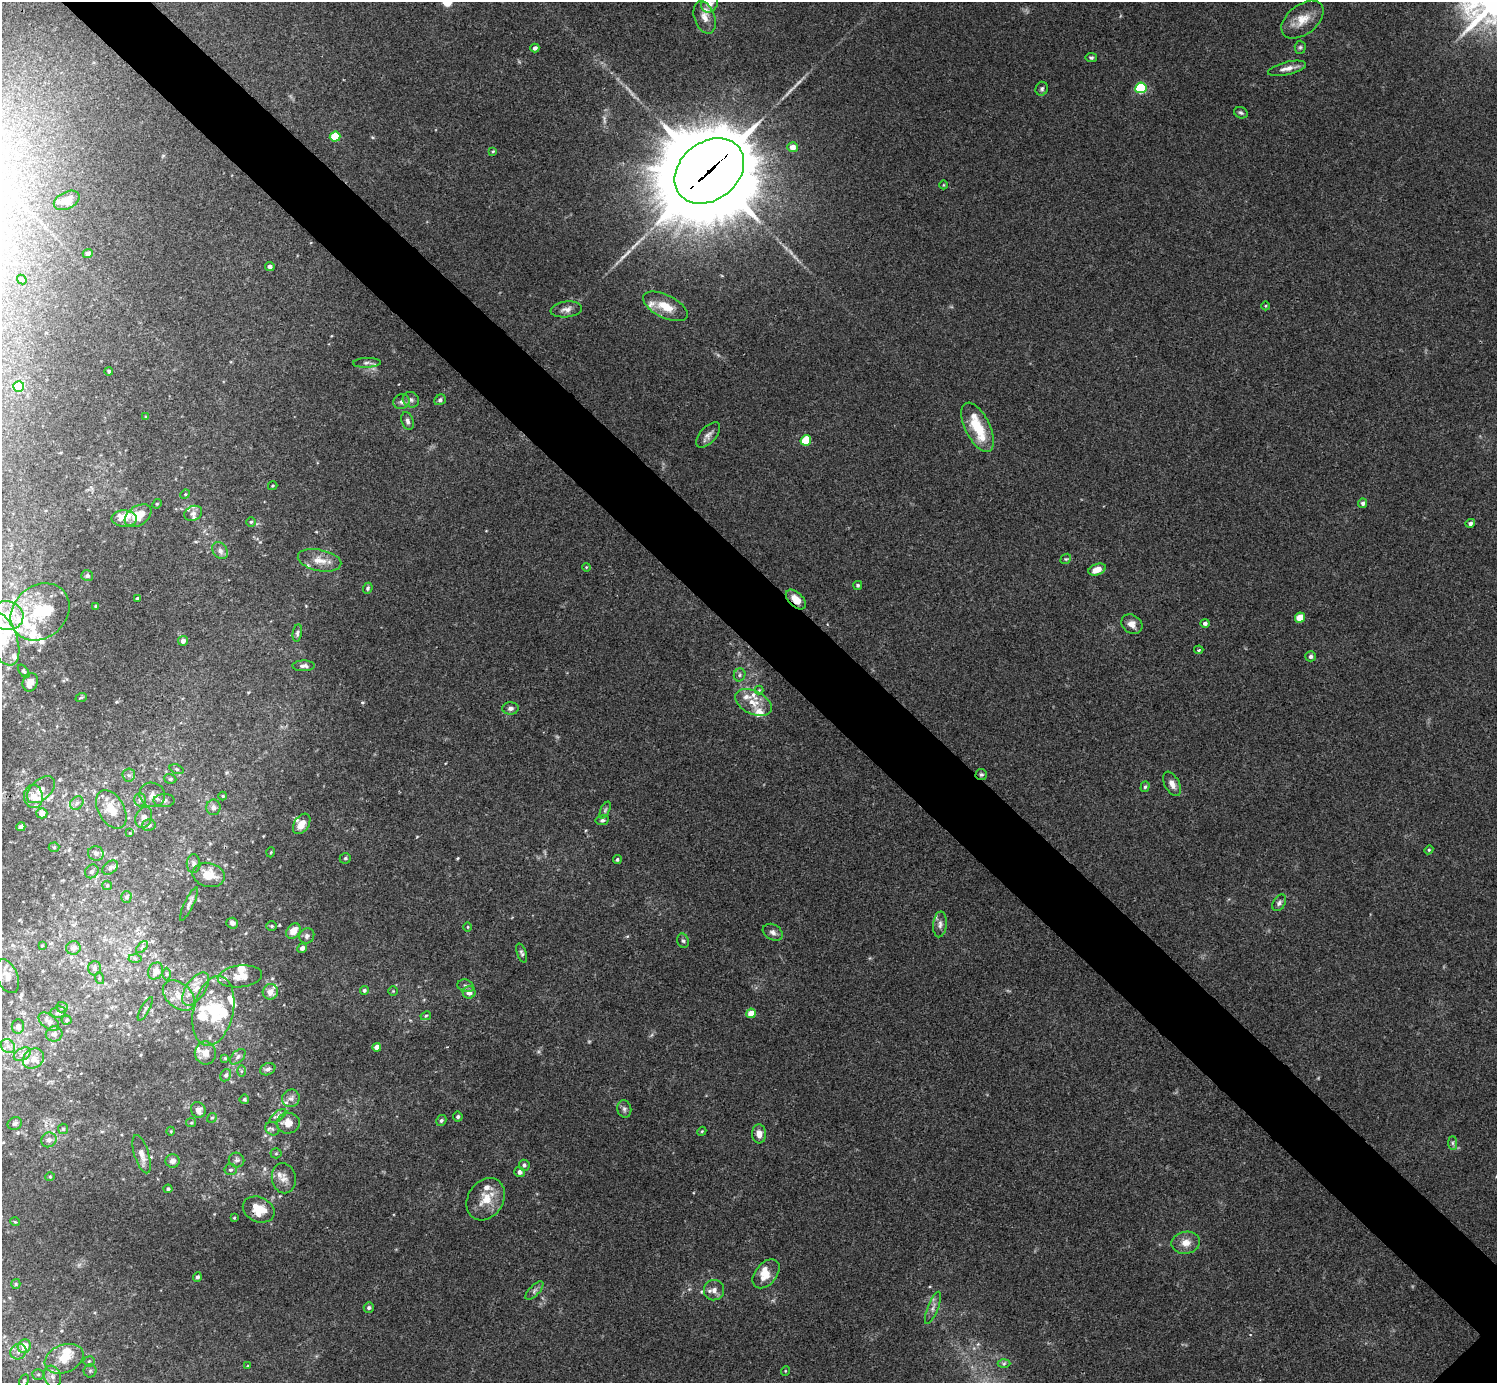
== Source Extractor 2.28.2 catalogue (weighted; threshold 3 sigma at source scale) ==
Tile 11 of 4 x 4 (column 3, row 3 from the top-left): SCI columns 2991-4485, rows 1542-2922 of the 5985 x 5985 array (HDU 1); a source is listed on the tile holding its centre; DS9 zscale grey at full resolution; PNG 1499 x 1385 px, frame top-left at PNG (2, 2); each listed source drawn as its Kron ellipse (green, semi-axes under 4 px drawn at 4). Shown black and unused: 6% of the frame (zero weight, under 3 of 4 exposures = <1% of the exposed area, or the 3 px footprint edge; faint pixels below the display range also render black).
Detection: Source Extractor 2.28.2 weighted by HDU 2 'WHT'; one run over the whole footprint, this tile lists its part. Background 0.0348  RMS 0.0047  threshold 0.0211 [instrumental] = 3 sigma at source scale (4.5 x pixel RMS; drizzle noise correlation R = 1.50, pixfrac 1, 0.05/0.05 arcsec/px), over >= 5 px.
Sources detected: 251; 3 inside a brighter object's white glare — neither listed nor drawn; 42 inside a brighter listed object's ellipse — not listed separately; the other 206 listed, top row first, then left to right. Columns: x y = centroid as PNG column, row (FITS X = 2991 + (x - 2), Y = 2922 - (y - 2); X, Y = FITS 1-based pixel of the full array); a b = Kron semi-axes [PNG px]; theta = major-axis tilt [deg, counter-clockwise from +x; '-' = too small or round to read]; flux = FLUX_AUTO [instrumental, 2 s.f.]
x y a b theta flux
709 4 9 8 - 3.4
705 17 17 10 -70 4.3
1302 20 24 15 38 8.1
1300 47 6 5 - 0.85
535 48 4 4 - 1.7
1091 58 6 4 -9 0.86
1287 68 19 6 13 3.4
1141 88 5 5 - 39
1042 89 7 6 - 1
1241 113 7 5 -23 0.91
335 137 5 5 - 16
793 147 5 5 - 4
493 151 4 4 - 0.48
709 171 38 29 38 8000
943 185 4 3 - 0.36
67 200 14 8 26 5.2
88 253 5 4 - 1.8
270 267 5 4 - 1.3
22 279 5 3 - 0.61
665 306 24 11 -26 9.2
1266 306 4 3 - 0.39
566 309 16 8 7 2.9
367 363 14 5 3 1.5
109 371 4 4 - 0.83
19 386 5 5 - 27
411 400 8 7 - 1.6
440 400 6 5 - 1.2
401 402 8 7 - 1.6
146 417 3 3 - 0.45
407 421 9 5 -73 1.5
978 427 27 12 -64 16
708 435 15 8 48 2.6
806 440 5 5 - 18
273 486 5 3 - 0.43
185 494 5 4 - 0.5
1363 503 5 4 - 1.1
157 504 5 4 - 0.56
193 513 9 7 22 1.8
138 516 15 9 34 9.3
124 519 13 8 -4 3.5
251 522 5 5 - 0.74
1470 523 5 4 - 1.2
220 551 9 7 -56 2.4
1066 559 6 4 41 0.58
319 560 22 10 -12 6.2
586 567 4 3 - 0.42
1097 570 9 5 20 4.9
87 576 6 5 - 1.3
858 585 4 4 - 0.83
368 588 6 4 67 0.94
137 598 3 2 - 0.5
796 599 12 7 -44 5.7
96 606 4 3 - 0.59
40 612 32 26 42 25
7 615 17 14 -12 12
1300 618 5 4 - 8.8
1205 623 4 4 - 1.4
1132 624 11 9 -36 3.5
297 633 9 4 80 0.98
2 638 29 15 -67 14
183 641 5 5 - 2.1
1199 650 4 3 - 0.65
1311 656 5 5 - 1.3
303 666 11 5 1 1.5
24 671 8 4 -51 0.87
740 675 6 5 - 1.1
30 682 9 7 69 3.9
759 690 4 4 - 0.44
81 698 6 3 20 0.45
753 702 20 11 -25 7
510 708 8 6 1 1.6
177 769 7 4 -20 0.84
129 775 6 6 - 1.4
981 775 6 5 - 0.89
170 779 6 4 -19 0.72
1172 784 13 7 -62 3.1
1145 787 5 4 - 0.83
41 790 17 10 44 4.4
152 795 13 12 - 3.6
33 796 12 9 -86 5.2
223 796 4 4 - 0.49
140 800 6 5 - 1.3
164 801 10 6 1 1.6
77 803 7 6 - 1.4
213 807 8 7 - 1.9
111 809 21 13 -60 9.7
605 810 9 4 65 0.93
42 813 5 5 - 3.5
144 817 11 8 68 2.5
602 820 7 5 9 0.97
302 824 11 7 56 4.5
149 825 7 6 - 1.4
21 827 4 4 - 1.9
130 833 4 4 - 0.37
54 847 5 5 - 0.63
1429 850 4 4 - 0.62
271 852 5 3 - 0.4
96 853 8 7 - 1.7
345 858 6 5 - 0.83
617 859 4 4 - 0.82
194 864 9 7 -89 1.8
110 868 9 6 39 1.4
92 871 7 6 - 1.2
209 875 16 12 -12 8.5
107 885 5 4 - 0.62
126 897 5 5 - 0.71
1279 903 9 6 58 1.4
189 904 18 4 64 1.7
232 923 6 5 - 1.6
940 924 13 7 85 2.3
272 926 5 4 - 0.62
468 927 4 3 - 0.42
293 931 8 6 50 5.6
773 932 10 7 -30 2
307 936 8 7 - 1.5
683 941 7 5 -71 1
42 946 3 2 - 0.33
142 947 7 4 46 0.86
73 948 7 6 - 2
302 948 5 4 - 1.9
522 953 10 4 -71 1.1
135 959 6 4 -2 0.85
95 968 7 6 - 1.3
156 971 9 7 63 4.2
166 974 6 4 90 0.79
7 976 18 10 -67 4.9
240 976 22 11 7 5.7
99 978 6 4 -72 0.54
466 986 8 6 -17 1.3
196 989 19 9 56 6.9
364 990 4 4 - 0.93
393 991 4 4 - 0.48
270 992 8 7 - 3.6
469 992 6 6 - 3.6
179 996 18 12 -41 8.1
62 1007 6 5 - 0.95
145 1009 13 4 60 1.3
213 1011 35 20 77 21
58 1012 8 5 8 1.2
751 1013 5 4 - 7.2
426 1016 5 4 - 0.62
66 1020 5 4 - 0.6
49 1022 12 7 -39 2.5
18 1026 7 6 - 2.1
54 1034 8 7 - 2
8 1046 8 6 -44 2.2
377 1047 4 4 - 3.1
205 1053 11 10 - 4.4
22 1054 9 6 28 2.1
238 1057 9 5 46 1.3
225 1058 4 4 - 0.47
33 1059 11 9 41 3.5
268 1069 8 6 23 1.6
241 1071 6 4 -90 0.59
226 1075 6 5 - 1.2
291 1098 9 8 - 2.1
244 1099 5 5 - 0.69
624 1109 9 7 -76 1.4
198 1110 8 7 - 2.7
278 1116 9 5 36 1.6
458 1117 5 5 - 0.94
212 1118 5 4 - 0.67
441 1120 6 4 59 0.9
191 1123 5 4 - 0.56
288 1123 11 10 - 6.2
15 1124 7 6 - 1.2
63 1129 5 5 - 0.8
272 1129 7 6 - 1.3
171 1131 4 3 - 0.35
702 1131 5 3 - 0.49
759 1134 9 7 -86 3.2
49 1140 8 7 - 2.1
1453 1143 7 4 -90 0.96
276 1153 5 5 - 0.67
142 1154 20 7 -72 3.7
236 1160 8 7 - 1.4
172 1161 7 6 - 2
524 1165 5 5 - 1.1
230 1170 6 5 - 0.99
519 1172 5 5 - 1.4
50 1177 5 3 - 0.41
284 1178 15 12 -81 4.1
168 1189 4 4 - 0.78
486 1199 22 17 56 9.7
259 1210 16 12 -23 9.9
234 1218 4 3 - 0.45
15 1222 5 3 - 0.38
1186 1243 14 11 10 4.6
766 1274 17 10 50 6.4
197 1277 5 4 - 1
16 1284 5 4 - 0.62
714 1290 10 10 - 3.1
534 1291 11 5 46 1.5
369 1308 5 5 - 0.94
933 1308 17 5 68 2.2
24 1346 7 6 - 5.9
18 1352 8 7 - 2.4
64 1359 20 14 21 10
89 1361 5 5 - 0.8
1004 1364 6 4 2 0.8
248 1366 4 3 - 0.45
90 1371 6 6 - 1.1
785 1371 5 3 - 0.37
38 1374 6 5 - 0.91
52 1376 11 8 -71 2.8
24 1381 6 4 63 0.73
Overlapping masked pixels (flux is a lower limit): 5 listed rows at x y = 709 171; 19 386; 796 599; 981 775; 259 1210
Isophote crosses this tile's border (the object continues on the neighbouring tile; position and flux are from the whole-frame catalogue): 3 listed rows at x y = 709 4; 7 615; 2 638
Unlisted compact peaks at least as high as the median listed source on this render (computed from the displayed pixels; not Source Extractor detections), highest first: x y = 458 858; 1473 13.